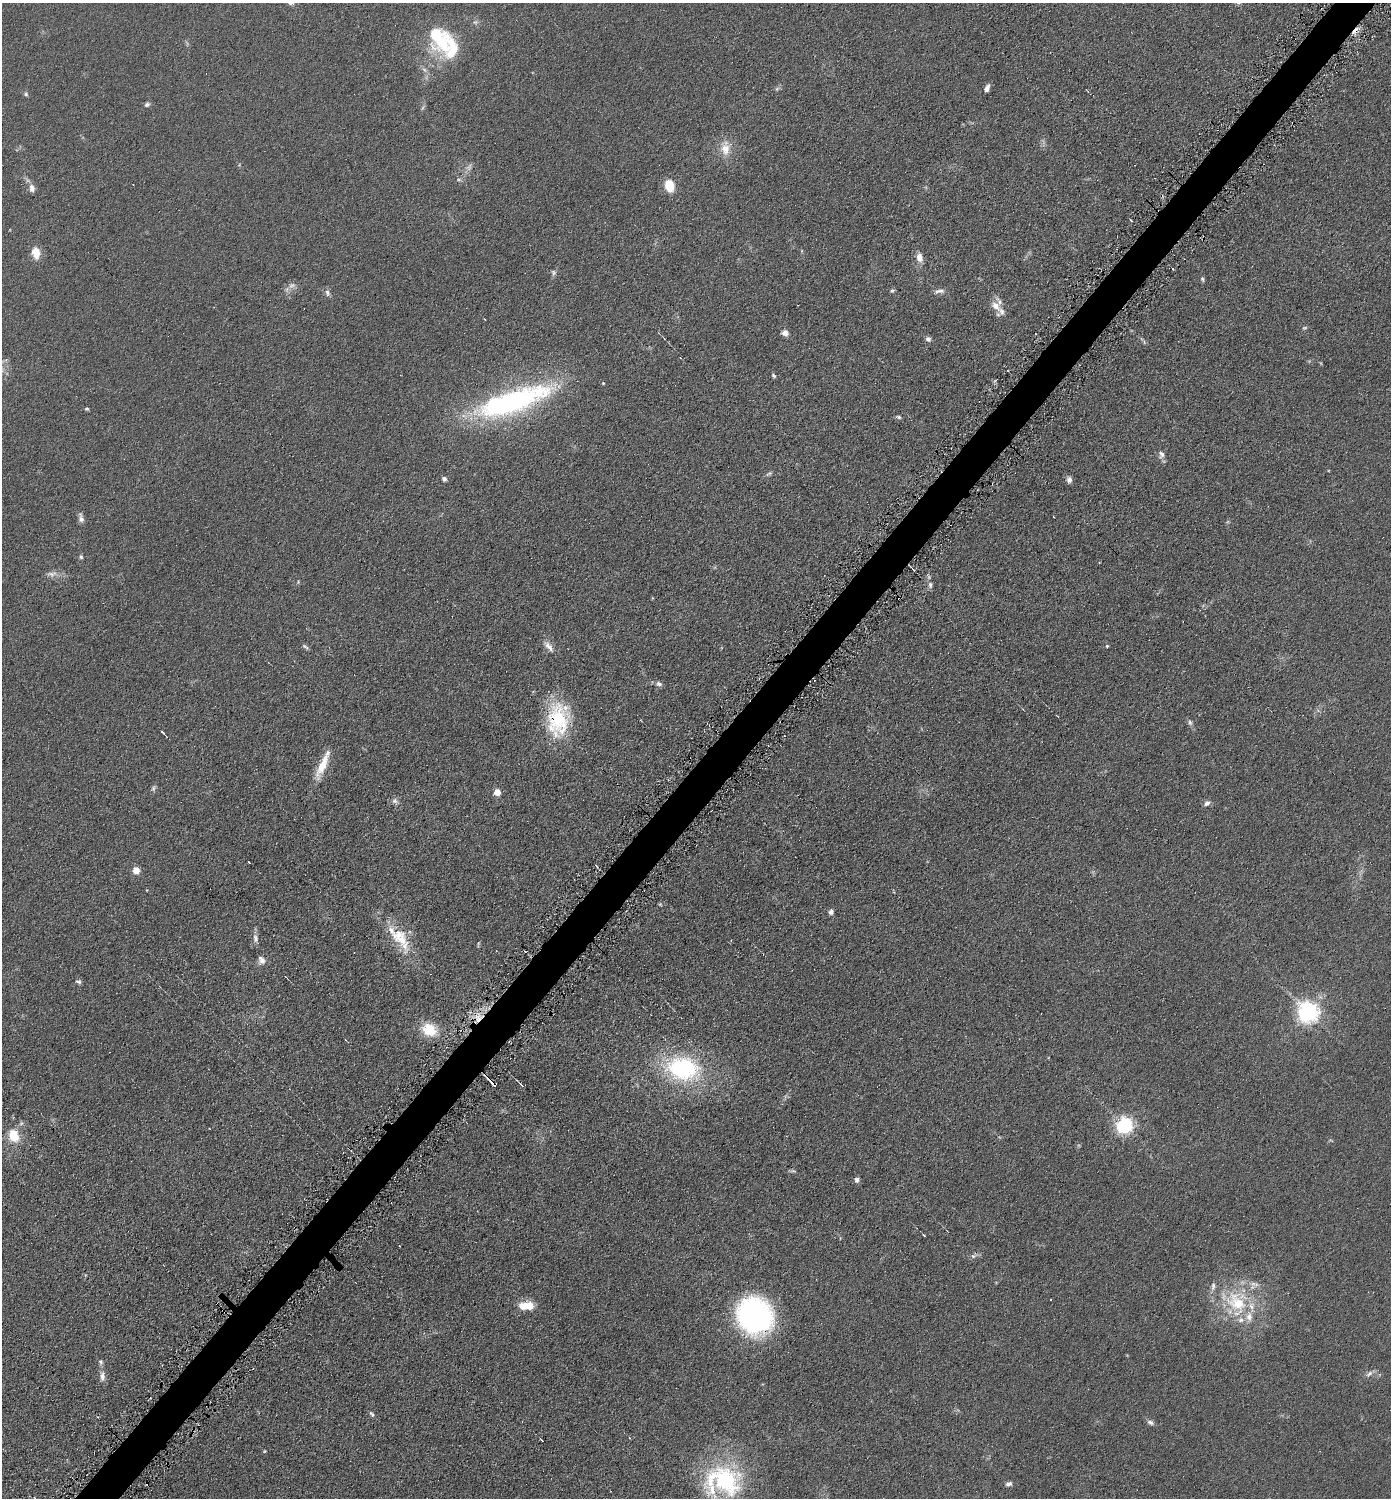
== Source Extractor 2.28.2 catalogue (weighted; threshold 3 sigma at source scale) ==
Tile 7 of 4 x 4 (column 3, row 2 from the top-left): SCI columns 2930-4318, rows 2999-4494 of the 6001 x 5999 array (HDU 1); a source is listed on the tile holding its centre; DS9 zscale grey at full resolution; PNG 1393 x 1500 px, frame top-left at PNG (2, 3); no overlay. Shown black and unused: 3% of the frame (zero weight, under 4 of 8 exposures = <1% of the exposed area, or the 3 px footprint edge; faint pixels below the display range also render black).
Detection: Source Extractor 2.28.2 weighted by HDU 2 'WHT'; one run over the whole footprint, this tile lists its part. Background 0.0905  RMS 0.0079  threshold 0.0324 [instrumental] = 3 sigma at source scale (4.09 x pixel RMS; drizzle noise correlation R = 1.36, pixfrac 0.8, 0.05/0.05 arcsec/px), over >= 5 px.
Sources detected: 104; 6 too faint to see at this stretch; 1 inside a brighter object's white glare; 5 cosmic-ray / hot-pixel residue — not listed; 12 inside a brighter listed object's ellipse — not listed separately; the other 80 listed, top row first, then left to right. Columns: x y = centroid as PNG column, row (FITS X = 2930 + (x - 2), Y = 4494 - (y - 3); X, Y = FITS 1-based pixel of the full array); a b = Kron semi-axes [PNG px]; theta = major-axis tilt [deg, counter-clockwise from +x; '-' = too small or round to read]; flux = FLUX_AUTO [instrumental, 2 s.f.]
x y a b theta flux
475 22 7 6 - 1.8
436 34 32 19 83 33
987 88 8 4 66 4.1
777 89 7 5 45 1.4
26 94 6 6 - 1.3
147 104 7 5 23 1.9
725 148 19 12 -88 11
669 185 13 9 -72 15
32 188 10 7 -78 4.2
36 253 13 9 -83 9.2
919 257 11 7 -74 5.8
554 273 8 6 89 1.8
1202 279 7 4 -69 1.2
292 286 12 7 26 3.6
892 290 6 5 - 1.4
940 291 15 6 9 3.1
327 293 10 6 -70 2.4
996 306 16 11 -36 7.8
484 319 3 2 - 0.57
785 333 7 7 - 3.9
928 339 7 6 - 2.3
773 376 6 4 -46 1.2
603 383 4 4 - 0.65
514 401 100 28 21 150
87 409 5 4 - 1
899 417 7 5 -17 1.4
1161 454 11 9 -78 3.3
769 474 9 4 26 1.5
444 479 6 5 - 1.9
1069 480 7 6 - 3
81 518 12 6 -81 3.2
81 557 5 5 - 1.3
913 569 4 2 - 0.69
52 574 14 7 0 4.3
930 585 9 6 -86 2.5
549 646 18 7 -51 5
1107 646 4 4 - 0.76
305 647 10 4 -36 1.5
659 684 9 6 -24 2.5
558 719 43 25 84 51
1190 722 8 6 -74 1.9
163 733 6 2 -45 1.7
322 765 35 9 67 16
153 788 9 5 64 1.6
497 792 5 5 - 11
394 801 8 8 - 2.6
1207 803 8 6 31 2.8
249 862 3 2 - 0.98
596 866 4 3 - 1.1
136 870 5 5 - 15
147 890 3 2 - 0.5
831 912 7 5 69 2.4
255 938 12 7 -79 3.4
401 939 23 15 -12 16
261 960 11 9 -77 3.9
286 977 4 2 - 0.71
78 981 7 5 -10 1.7
1308 1012 7 7 - 480
429 1030 20 15 -23 20
346 1040 4 3 - 0.68
683 1068 37 26 -8 91
493 1084 11 4 -45 4.5
522 1086 5 3 - 1.1
1125 1125 6 6 - 270
14 1136 13 10 -66 17
857 1180 7 6 - 2.3
924 1235 3 2 - 1
974 1256 11 6 29 2.5
1237 1302 40 30 -71 53
526 1306 18 9 3 14
755 1316 38 33 -52 150
101 1362 8 6 -77 1.7
1369 1374 11 6 39 2.7
102 1376 14 8 -85 4.4
372 1414 9 4 -47 1.5
1150 1422 9 6 -19 2.2
542 1440 3 2 - 1.1
264 1451 4 4 - 0.68
726 1481 44 43 - 94
1009 1484 9 6 14 2.3
Overlapping masked pixels (flux is a lower limit): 3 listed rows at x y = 558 719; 493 1084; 755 1316
Isophote crosses this tile's border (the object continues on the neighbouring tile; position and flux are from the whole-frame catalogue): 1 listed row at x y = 726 1481